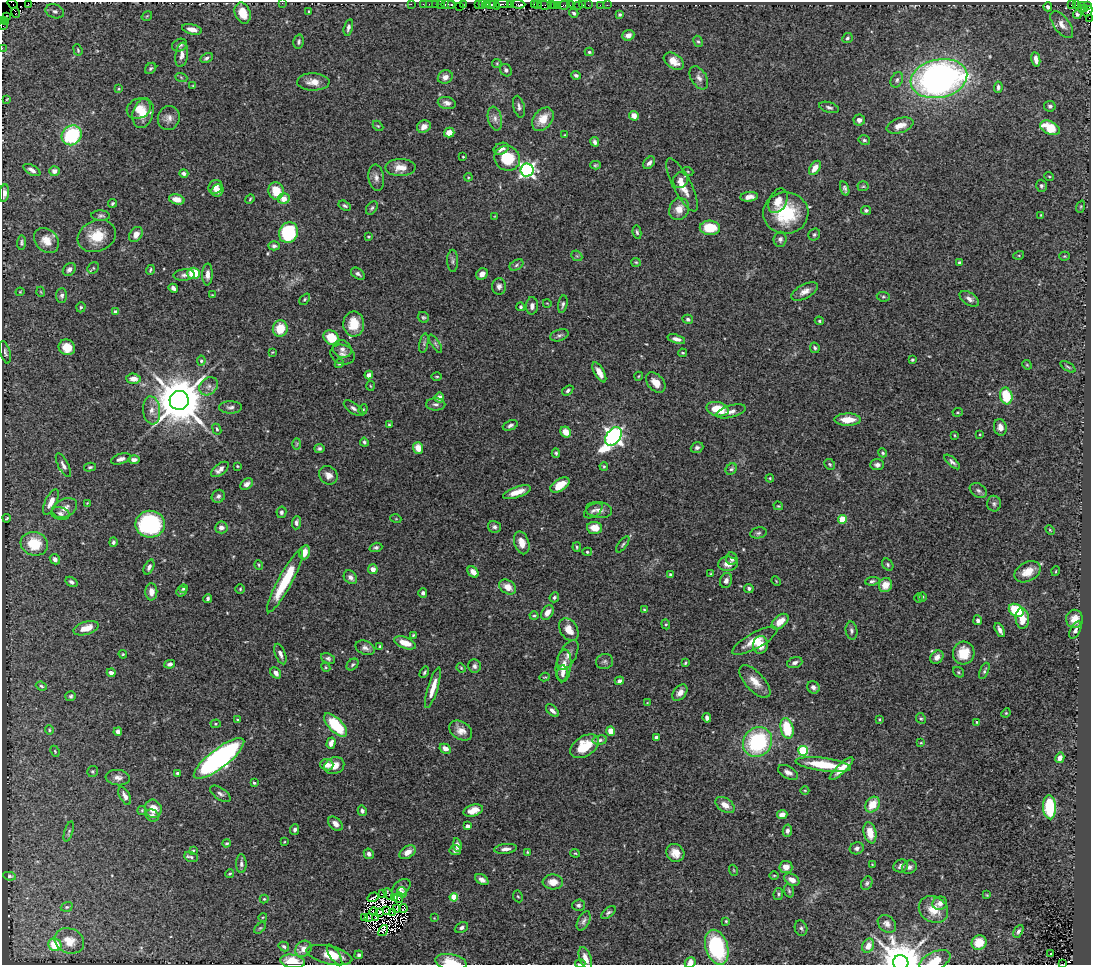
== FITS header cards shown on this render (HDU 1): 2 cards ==
NAXIS1  =                 1089
NAXIS2  =                  963

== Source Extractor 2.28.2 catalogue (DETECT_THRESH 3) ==
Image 1089 x 963 px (HDU 1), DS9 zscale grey, 1 PNG px = 1 image px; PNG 1093 x 967 px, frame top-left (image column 1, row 963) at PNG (2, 2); each listed source drawn as its Kron ellipse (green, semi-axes under 4 px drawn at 4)
Background 1.22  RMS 0.035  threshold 0.106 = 3 sigma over >= 5 px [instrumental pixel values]
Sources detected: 512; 7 with non-positive FLUX_AUTO (blend fragments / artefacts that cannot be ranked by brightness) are neither listed nor drawn; of the other 505, the 500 brightest by FLUX_AUTO listed and drawn (5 fainter detections omitted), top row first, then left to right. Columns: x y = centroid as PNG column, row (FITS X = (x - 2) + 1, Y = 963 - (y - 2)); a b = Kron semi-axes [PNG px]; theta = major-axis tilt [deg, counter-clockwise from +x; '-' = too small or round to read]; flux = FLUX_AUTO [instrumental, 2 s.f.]
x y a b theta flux
28 3 2 2 - 8.4
282 3 2 2 - 17
12 4 6 2 -51 17
411 4 2 2 - 42
423 4 2 2 - 82
429 4 2 2 - 51
435 4 2 2 - 94
440 4 3 2 - 150
451 4 3 3 - 240
463 4 3 2 - 110
487 4 2 2 - 41
502 4 7 2 -1 460
511 4 4 3 - 58
518 4 7 3 -4 350
537 4 3 3 - 150
448 5 7 3 -1 350
478 5 3 2 - 100
483 5 3 3 - 240
491 5 4 2 - 180
494 5 6 3 -28 370
534 5 4 3 - 110
544 5 6 3 -8 130
551 5 3 2 - 150
554 5 3 3 - 140
558 5 3 2 - 100
564 5 6 3 6 150
570 5 2 2 - 21
578 5 3 3 - 120
583 5 2 2 - 29
588 5 2 2 - 57
600 5 2 2 - 23
607 5 2 2 - 15
1071 5 3 2 - 580
1076 5 3 2 - 21
1081 5 3 2 - 14
459 6 2 2 - 7
1087 6 3 3 - 160
1048 7 4 4 - 5.9
1085 9 3 3 - 26
55 11 9 6 -19 9.2
1088 11 6 4 57 41
309 12 4 3 - 2.7
15 13 5 3 - 44
243 13 11 7 -71 40
574 13 5 4 - 5.3
620 14 3 3 - 4.5
1077 14 4 3 - 5.2
147 16 5 3 - 2.2
6 17 2 2 - 17
1089 18 3 2 - 5.8
2 21 3 2 - 10
5 21 3 2 - 16
3 25 4 2 - 27
1062 25 16 8 -53 17
348 27 8 4 75 7.7
192 29 10 5 -13 15
628 35 6 5 - 16
847 38 5 4 - 4.5
698 41 6 4 -60 3.7
299 42 7 5 78 6.1
180 45 8 6 25 7
2 48 2 2 - 9.2
78 50 6 3 -70 2.5
589 52 4 4 - 4.3
182 55 12 6 82 12
206 58 7 4 27 4.9
1036 59 7 4 -80 15
674 61 11 7 -33 26
497 63 5 4 - 2.8
151 68 6 5 - 4.6
506 70 7 5 -50 6.9
576 75 5 4 - 6.1
181 77 6 4 -20 3.6
445 77 7 6 - 15
699 78 13 7 -58 12
939 79 28 19 11 1100
897 80 8 5 63 6.4
313 82 16 8 -2 23
193 86 4 4 - 2.3
998 87 6 4 84 6.5
119 89 4 3 - 2.4
7 99 3 2 - 1.8
447 103 9 6 -12 11
1050 106 6 5 - 5.5
519 107 11 5 -76 8.3
829 107 10 5 -17 6.6
139 109 12 10 25 28
143 113 15 10 74 33
634 116 5 4 - 18
169 118 12 11 - 16
495 119 12 7 -77 12
543 119 13 9 52 41
859 120 6 5 - 12
900 125 14 7 18 24
378 126 6 4 -43 2.8
424 127 7 6 - 16
1050 128 10 6 -27 63
449 133 5 5 - 22
72 135 10 9 - 180
565 135 4 2 - 1.7
864 140 6 4 -14 4.4
595 142 5 4 - 6.6
501 149 8 5 23 12
463 157 2 2 - 2
507 158 13 12 - 73
649 163 7 5 49 8.4
595 165 5 4 - 3.2
400 167 15 8 0 25
815 168 8 5 55 21
32 170 9 5 -29 10
527 170 6 6 - 750
54 171 5 5 - 13
688 172 6 3 -19 2.7
184 173 4 3 - 6.2
1049 176 5 3 - 2.3
468 177 4 4 - 2.2
376 178 13 7 -81 12
681 180 8 7 - 12
682 185 29 9 -62 39
863 186 5 5 - 3.1
1041 186 6 5 - 5
215 187 7 6 - 20
845 188 7 4 -72 6.1
217 190 6 5 - 15
276 191 9 7 -78 48
4 193 9 4 83 9.6
749 197 9 5 7 13
177 199 8 5 -14 20
250 199 5 4 - 2.8
284 199 6 5 - 26
778 201 13 8 63 25
112 203 4 3 - 3.2
345 206 7 4 -30 5.3
1081 207 6 4 71 2.9
372 208 7 5 53 4.6
679 209 11 9 62 25
866 210 5 4 - 5.7
786 213 22 21 - 140
1041 215 3 3 - 1.8
101 216 9 5 -3 6
495 216 4 3 - 1.6
710 228 10 7 -4 73
288 232 10 9 - 190
637 232 7 4 -80 4.2
136 234 8 6 55 16
814 235 6 5 - 4.6
97 236 20 15 23 59
368 237 4 3 - 2.9
780 239 7 6 - 7.1
46 240 14 11 -46 34
22 243 7 4 86 4.8
274 246 5 4 - 6.4
1019 255 5 3 - 2.3
577 256 6 4 -43 4
1064 256 5 4 - 2.8
453 261 11 5 -89 7
636 262 5 4 - 2.8
959 262 4 3 - 3.5
516 265 7 5 29 4.5
93 268 6 5 - 3.5
69 269 7 5 44 9.3
150 270 5 3 - 3.3
194 273 6 5 - 75
207 274 11 5 87 14
358 274 8 5 -35 7.3
482 274 6 5 - 13
184 275 10 5 4 8.1
499 286 8 7 - 9.4
173 288 5 4 - 8.4
805 291 14 7 28 17
20 292 4 4 - 2.3
41 292 5 3 - 2.1
62 295 7 5 87 6.6
212 295 3 3 - 1.6
883 297 6 4 -6 3.6
305 299 6 4 49 3.5
969 299 11 6 -34 12
547 303 4 2 - 1.6
563 304 9 4 80 5.7
532 306 9 6 86 11
81 307 5 4 - 4.1
521 307 4 4 - 3.9
116 312 4 4 - 9.7
423 317 6 5 - 4
688 319 5 4 - 5.5
819 321 4 4 - 3.3
354 324 12 10 88 54
280 329 8 7 - 52
559 335 9 5 18 6.5
331 338 8 6 -38 66
676 339 9 4 -17 12
424 343 10 4 79 4.8
435 344 10 4 -57 5.3
67 347 8 7 - 34
815 348 5 4 - 4.6
342 349 9 8 - 13
5 352 11 5 -75 6.3
272 352 3 3 - 2
683 353 4 3 - 2.8
343 354 12 9 -19 13
912 360 3 3 - 3.1
201 361 5 4 - 3.7
339 363 5 4 - 3.1
1027 365 5 4 - 2.8
1068 367 8 3 -32 3.6
599 372 11 5 -60 21
369 375 4 4 - 12
437 376 5 3 - 2.6
639 376 4 3 - 2.1
133 379 7 5 -4 23
656 383 11 8 -46 24
209 386 10 8 41 12
370 386 5 3 - 2.1
568 390 6 4 36 5.6
1006 396 8 6 -78 89
439 398 5 5 - 15
179 400 9 9 - 14000
436 404 10 6 -1 8
230 407 11 6 1 8.2
354 408 11 5 -34 8.5
363 409 5 4 - 3
718 409 11 7 -13 62
152 410 14 8 -84 20
731 411 15 6 15 13
958 412 5 3 - 2.8
848 420 13 6 0 38
389 425 4 3 - 3.2
510 425 8 5 24 6.7
1000 427 8 6 -76 13
217 429 5 3 - 3.3
566 432 6 5 - 30
980 434 3 2 - 1.9
954 435 4 2 - 2
613 436 10 7 53 1200
364 442 4 4 - 4.5
297 444 6 4 88 2.6
418 448 6 5 - 25
697 448 6 5 - 6.9
319 449 5 4 - 5.4
556 453 5 4 - 3.9
883 453 5 4 - 3.4
121 459 10 5 16 11
134 460 6 4 0 11
952 462 10 4 -41 7.1
830 464 6 5 - 3.8
63 465 13 5 -63 9.7
877 465 7 5 2 9
238 466 3 2 - 2.4
604 466 4 3 - 2.9
90 467 6 3 14 4
220 469 10 5 37 14
731 469 6 5 - 5
328 475 10 8 -44 16
770 478 4 3 - 2.3
247 484 7 5 39 9.4
560 485 10 6 33 46
978 490 9 6 -33 7.4
517 492 14 5 19 31
218 496 7 6 - 8
51 502 14 5 64 23
87 503 4 4 - 1.9
994 504 8 7 - 6.4
778 506 5 3 - 2.6
65 508 13 9 27 20
599 510 13 8 -8 17
593 511 10 6 35 8.3
281 512 6 5 - 6.1
60 514 9 6 -14 9.9
7 518 4 2 - 2.8
396 519 5 3 - 2.1
842 519 4 4 - 91
296 523 7 4 85 7.8
150 524 15 13 2 350
221 527 6 6 - 11
494 527 7 5 -13 7.6
594 528 7 6 - 37
1050 530 5 3 - 2.5
758 533 8 5 11 5.3
113 542 5 4 - 4.3
522 543 12 7 -73 26
34 544 14 11 -16 79
623 544 9 4 53 4.8
376 547 6 4 18 5.3
577 547 5 3 - 3.3
304 552 7 5 74 29
587 552 5 4 - 3.4
55 559 5 5 - 9.3
732 559 6 5 - 8.2
728 564 10 7 2 19
888 564 6 5 - 4.5
259 565 5 3 - 2.4
149 567 8 4 65 7.3
373 569 5 4 - 16
1056 571 5 3 - 2.1
473 572 6 4 -45 15
1028 572 14 9 28 31
670 574 4 3 - 3
711 574 3 2 - 1.9
350 577 7 6 - 11
285 581 35 7 61 120
726 581 7 6 - 11
776 581 5 3 - 1.7
872 581 7 4 7 4.7
71 582 6 4 -33 6.2
885 585 7 6 - 27
508 587 9 6 -35 24
749 588 5 4 - 5.1
183 589 4 4 - 2.8
240 589 5 4 - 2.7
181 591 5 5 - 5.1
151 592 8 6 -89 19
423 593 5 4 - 6.1
554 597 5 4 - 4.8
923 597 4 3 - 2.1
918 598 5 3 - 2.4
208 599 4 3 - 4.8
644 609 4 3 - 2.3
1016 610 8 6 -35 140
547 613 8 5 54 21
534 616 4 4 - 3
1022 618 10 6 -87 33
1074 619 9 8 - 23
978 620 5 4 - 6.4
780 622 10 6 40 30
666 624 5 4 - 3.5
86 628 13 6 17 32
569 630 12 8 -56 30
1000 630 8 3 -63 9.5
1075 630 9 5 63 9.9
851 631 9 5 -80 6.7
413 635 4 3 - 2.5
755 641 25 8 29 39
405 643 11 5 -20 37
760 645 9 7 82 39
380 646 4 4 - 4.3
365 648 10 6 -24 10
964 653 11 10 - 50
123 654 4 4 - 2.5
280 654 11 5 -69 9.3
568 655 16 8 63 18
937 657 7 6 - 13
328 658 7 5 -24 5.8
605 661 8 7 - 6.5
795 662 8 5 18 8.2
685 663 4 3 - 2.7
170 664 5 4 - 7.3
353 665 7 5 44 4.2
474 666 7 6 - 7.3
563 666 16 7 83 27
326 667 5 4 - 2.8
461 668 5 4 - 2.6
984 671 9 3 66 4.2
424 672 6 4 59 4
958 672 6 5 - 3.4
111 673 4 4 - 11
276 673 6 4 -47 11
562 673 8 5 89 9
545 677 5 3 - 2
619 681 5 4 - 9.1
755 682 20 9 -47 31
41 686 6 4 -20 3.6
813 687 6 6 - 8.8
433 688 21 5 73 29
680 693 9 6 49 14
71 696 5 5 - 4.2
647 703 3 3 - 2
552 711 8 4 -43 9
1006 713 5 4 - 2.6
707 718 5 4 - 6.3
921 718 5 4 - 3.5
237 719 3 2 - 2.2
879 719 3 3 - 2.3
976 722 3 3 - 2.1
216 724 5 4 - 2.8
335 725 15 6 -46 130
787 728 10 6 -77 91
49 730 5 4 - 2.9
461 730 12 8 -33 19
611 731 5 4 - 30
118 732 4 4 - 13
656 737 4 3 - 10
600 740 7 5 8 6.7
758 742 16 14 53 240
331 743 6 4 73 14
921 743 4 3 - 2.1
584 746 16 10 33 74
445 749 6 4 -29 15
55 751 6 3 -66 2.2
803 751 5 5 - 170
219 758 31 9 37 790
1060 758 5 4 - 13
327 765 6 5 - 18
823 765 28 6 -7 87
334 766 10 8 23 29
841 769 16 4 44 25
92 771 5 5 - 3.3
788 772 11 6 -28 13
178 773 4 3 - 8.5
118 778 12 7 -5 13
254 783 3 3 - 3.9
805 790 4 3 - 1.9
220 794 11 6 -35 8.1
125 796 10 5 -62 12
725 805 11 6 -34 22
872 805 8 6 53 42
1049 807 12 6 -87 150
153 809 9 8 - 33
142 810 4 4 - 2.8
362 811 5 4 - 7.4
473 811 10 6 17 26
782 815 5 4 - 17
152 816 7 6 - 8.5
335 824 8 6 -42 14
467 826 4 4 - 12
295 830 5 4 - 6
787 831 6 4 79 8.1
69 832 10 4 73 4.7
870 833 10 6 -78 38
284 842 3 3 - 2.1
227 843 4 3 - 2.7
457 845 7 4 -83 11
857 848 7 6 - 7.5
505 849 11 5 5 11
193 850 3 2 - 2
455 850 5 5 - 7.2
408 852 9 6 33 18
527 852 4 3 - 2.4
575 853 5 4 - 2.7
675 853 9 8 - 25
369 854 5 5 - 8.1
191 857 7 5 -19 5.2
241 864 9 5 -89 7
872 865 4 4 - 2.1
901 866 7 6 - 10
786 867 6 6 - 19
909 867 8 6 28 8.7
733 870 5 3 - 2.2
230 874 4 3 - 2.7
774 875 5 3 - 2.2
10 876 6 4 -9 3.7
482 880 7 4 -31 10
792 880 8 5 -30 16
553 882 10 7 -3 26
867 883 7 5 62 5.3
401 888 10 7 40 10
789 891 7 5 -72 4.3
402 892 5 4 - 7.9
383 894 3 2 - 3.3
388 894 6 2 -60 6.1
778 894 6 5 - 5
987 895 4 3 - 2
518 896 6 4 -64 3.2
373 897 6 2 32 6.6
395 897 2 2 - 2
454 897 4 4 - 73
398 898 5 2 - 3.2
264 899 4 4 - 2.8
940 903 7 6 - 13
578 905 6 6 - 6
67 907 6 4 19 3.7
397 908 3 2 - 1.3
403 908 4 2 - 2.6
933 909 15 12 -33 44
387 910 3 2 - 4.4
374 912 4 2 - 2.5
380 913 3 3 - 2.4
392 913 3 2 - 1.5
608 913 8 4 40 5.8
263 917 4 3 - 1.8
365 917 2 2 - 2.2
376 917 4 2 - 1.2
369 918 2 2 - 2.8
434 918 3 3 - 1.6
584 921 10 5 63 8.3
726 921 4 4 - 2.6
887 924 10 8 -40 13
260 928 7 4 43 3.9
461 928 7 5 26 7.5
801 928 8 6 -71 5.5
383 930 6 3 54 2.4
1018 931 7 4 62 5.2
69 941 15 12 -23 33
979 943 7 7 - 32
55 945 6 6 - 62
284 946 5 4 - 6
868 946 7 5 62 21
717 947 18 11 -73 240
303 949 9 7 44 19
1051 954 3 2 - 9.5
329 955 23 9 -13 45
335 955 12 4 -57 16
359 955 4 4 - 6.9
585 958 11 6 -70 24
293 961 12 6 -8 53
935 961 16 9 26 38
451 962 16 8 -10 47
690 962 6 5 - 19
901 962 7 7 - 9300
580 964 5 2 - 5
1062 964 2 2 - 5.8
At the frame edge (FLAGS 8, measured only in part): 15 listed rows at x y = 28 3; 282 3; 12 4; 1089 18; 2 21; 3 25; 2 48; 4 193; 293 961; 935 961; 451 962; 690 962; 901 962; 580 964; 1062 964
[5 fainter detections neither listed nor drawn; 7 non-positive-flux detections neither listed nor drawn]